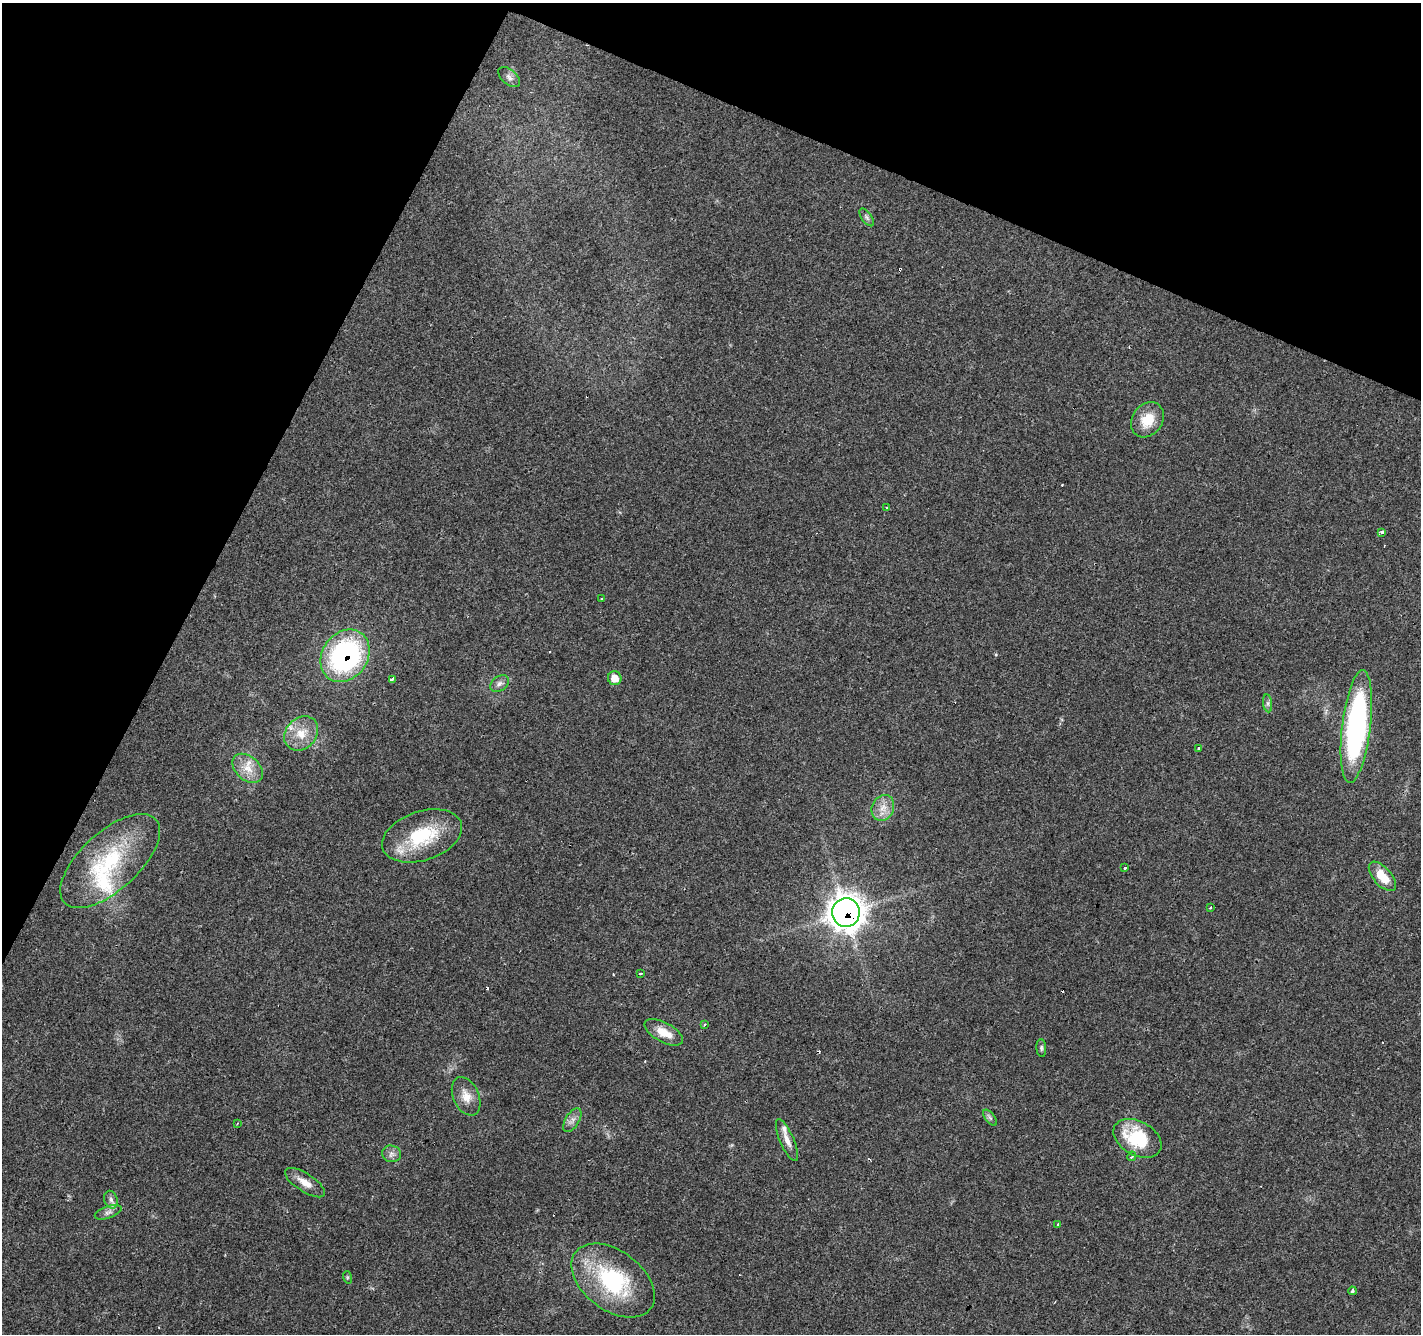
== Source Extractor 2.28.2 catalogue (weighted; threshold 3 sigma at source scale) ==
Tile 2 of 4 x 4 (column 2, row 1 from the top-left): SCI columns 1421-2839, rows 4196-5527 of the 5684 x 5795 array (HDU 1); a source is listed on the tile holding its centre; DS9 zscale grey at full resolution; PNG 1423 x 1336 px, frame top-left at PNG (2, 3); each listed source drawn as its Kron ellipse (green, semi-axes under 4 px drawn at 4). Shown black and unused: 23% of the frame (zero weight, under 3 of 4 exposures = <1% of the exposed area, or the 3 px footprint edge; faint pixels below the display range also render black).
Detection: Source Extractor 2.28.2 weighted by HDU 2 'WHT'; one run over the whole footprint, this tile lists its part. Background 0.04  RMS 0.0035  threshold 0.0158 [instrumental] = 3 sigma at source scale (4.5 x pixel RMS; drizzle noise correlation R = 1.50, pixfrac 1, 0.0396/0.0396 arcsec/px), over >= 5 px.
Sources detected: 59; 15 cosmic-ray / hot-pixel residue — neither listed nor drawn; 3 inside a brighter listed object's ellipse — not listed separately; the other 41 listed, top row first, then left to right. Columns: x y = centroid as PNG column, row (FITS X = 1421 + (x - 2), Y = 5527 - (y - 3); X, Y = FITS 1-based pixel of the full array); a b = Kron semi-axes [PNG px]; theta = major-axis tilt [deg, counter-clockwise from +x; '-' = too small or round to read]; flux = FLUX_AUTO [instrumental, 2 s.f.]
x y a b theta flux
509 77 13 7 -40 1.6
867 217 10 5 -55 0.94
1147 420 19 15 53 7.9
886 507 4 3 - 0.46
1382 532 3 3 - 2.8
602 599 3 3 - 1.6
345 656 28 22 54 67
615 678 7 6 - 3.5
392 679 4 3 - 1
500 684 10 7 34 1.5
1268 703 9 4 -82 0.86
1356 726 57 14 83 86
301 733 19 15 46 6.7
1198 748 3 2 - 0.44
248 768 17 11 -42 5.2
883 808 13 11 65 3.9
422 836 41 24 18 22
110 861 62 29 42 32
1125 868 3 3 - 1.8
1382 876 18 9 -48 6.9
1210 908 3 3 - 0.6
846 913 14 14 - 460
640 973 3 3 - 0.72
704 1025 4 3 - 0.49
664 1032 21 9 -28 5.5
1041 1048 9 5 -86 0.73
466 1096 20 13 -66 4.5
990 1118 9 4 -54 0.86
572 1120 13 7 58 1.8
237 1124 4 2 - 0.29
1137 1138 26 17 -29 19
787 1140 22 7 -66 3
391 1154 9 8 - 1.5
1132 1156 5 3 - 0.68
305 1183 23 9 -33 4
111 1200 9 6 -74 1.4
108 1212 14 6 19 1.5
1058 1224 3 3 - 0.99
347 1277 6 4 -72 0.44
613 1281 47 29 -37 36
1352 1291 4 3 - 0.74
Overlapping masked pixels (flux is a lower limit): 3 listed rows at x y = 345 656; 1356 726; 846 913